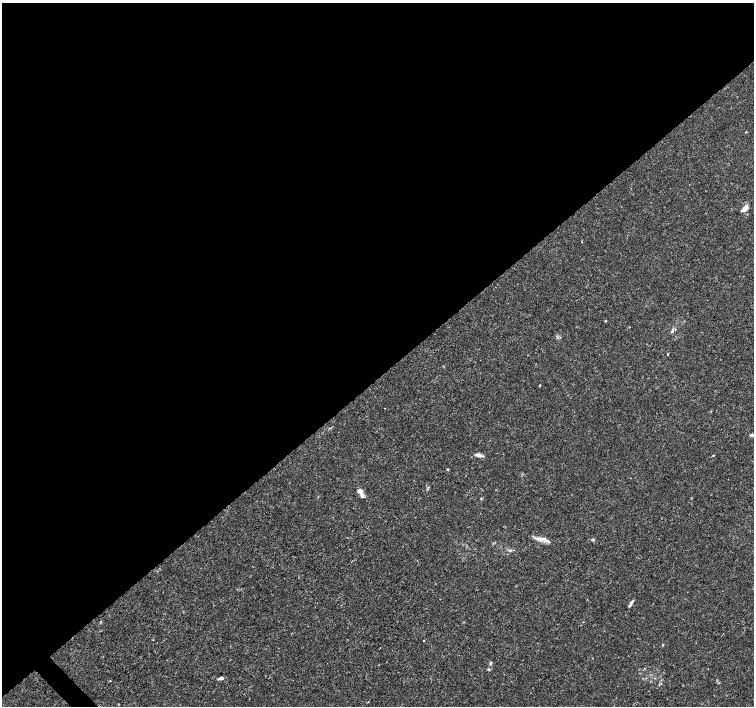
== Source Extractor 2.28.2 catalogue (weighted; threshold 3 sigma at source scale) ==
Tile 2 of 4 x 4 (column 2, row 1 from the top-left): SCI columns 1505-3008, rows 4373-5779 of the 6022 x 5995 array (HDU 1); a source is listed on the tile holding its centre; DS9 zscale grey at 2 x 2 block average (1 PNG px = mean of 2 x 2 image px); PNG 756 x 708 px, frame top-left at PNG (2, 3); no overlay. Shown black and unused: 54% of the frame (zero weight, under 3 of 4 exposures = <1% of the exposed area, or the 3 px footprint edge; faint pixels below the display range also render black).
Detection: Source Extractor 2.28.2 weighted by HDU 2 'WHT'; one run over the whole footprint, this tile lists its part. Background 0.00168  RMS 9.3e-04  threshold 0.00418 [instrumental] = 3 sigma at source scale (4.5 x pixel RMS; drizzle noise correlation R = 1.50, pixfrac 1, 0.0396/0.0396 arcsec/px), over >= 5 px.
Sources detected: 21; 2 inside a brighter listed object's ellipse — not listed separately; the other 19 listed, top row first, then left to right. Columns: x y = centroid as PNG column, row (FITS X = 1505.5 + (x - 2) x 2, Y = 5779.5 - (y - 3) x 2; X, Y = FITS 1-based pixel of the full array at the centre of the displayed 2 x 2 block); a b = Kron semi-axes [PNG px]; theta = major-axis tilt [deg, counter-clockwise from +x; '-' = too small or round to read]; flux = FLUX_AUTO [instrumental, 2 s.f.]
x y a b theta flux
745 208 7 4 49 1.5
606 321 3 3 - 0.15
672 331 7 3 82 0.37
668 354 2 2 - 0.47
752 435 5 3 - 0.33
478 455 10 4 -14 0.9
713 455 3 2 - 0.12
448 469 3 2 - 0.18
362 495 10 5 -71 0.95
538 539 12 5 -12 1.3
593 539 4 3 - 0.33
510 550 5 3 - 0.29
630 605 10 3 61 0.58
101 622 3 2 - 0.14
663 645 3 2 - 0.13
491 663 5 3 - 0.27
488 669 3 3 - 0.28
221 678 5 3 - 0.66
110 681 2 2 - 0.11
Diffuse or blended objects may show on this block-average render without a row.